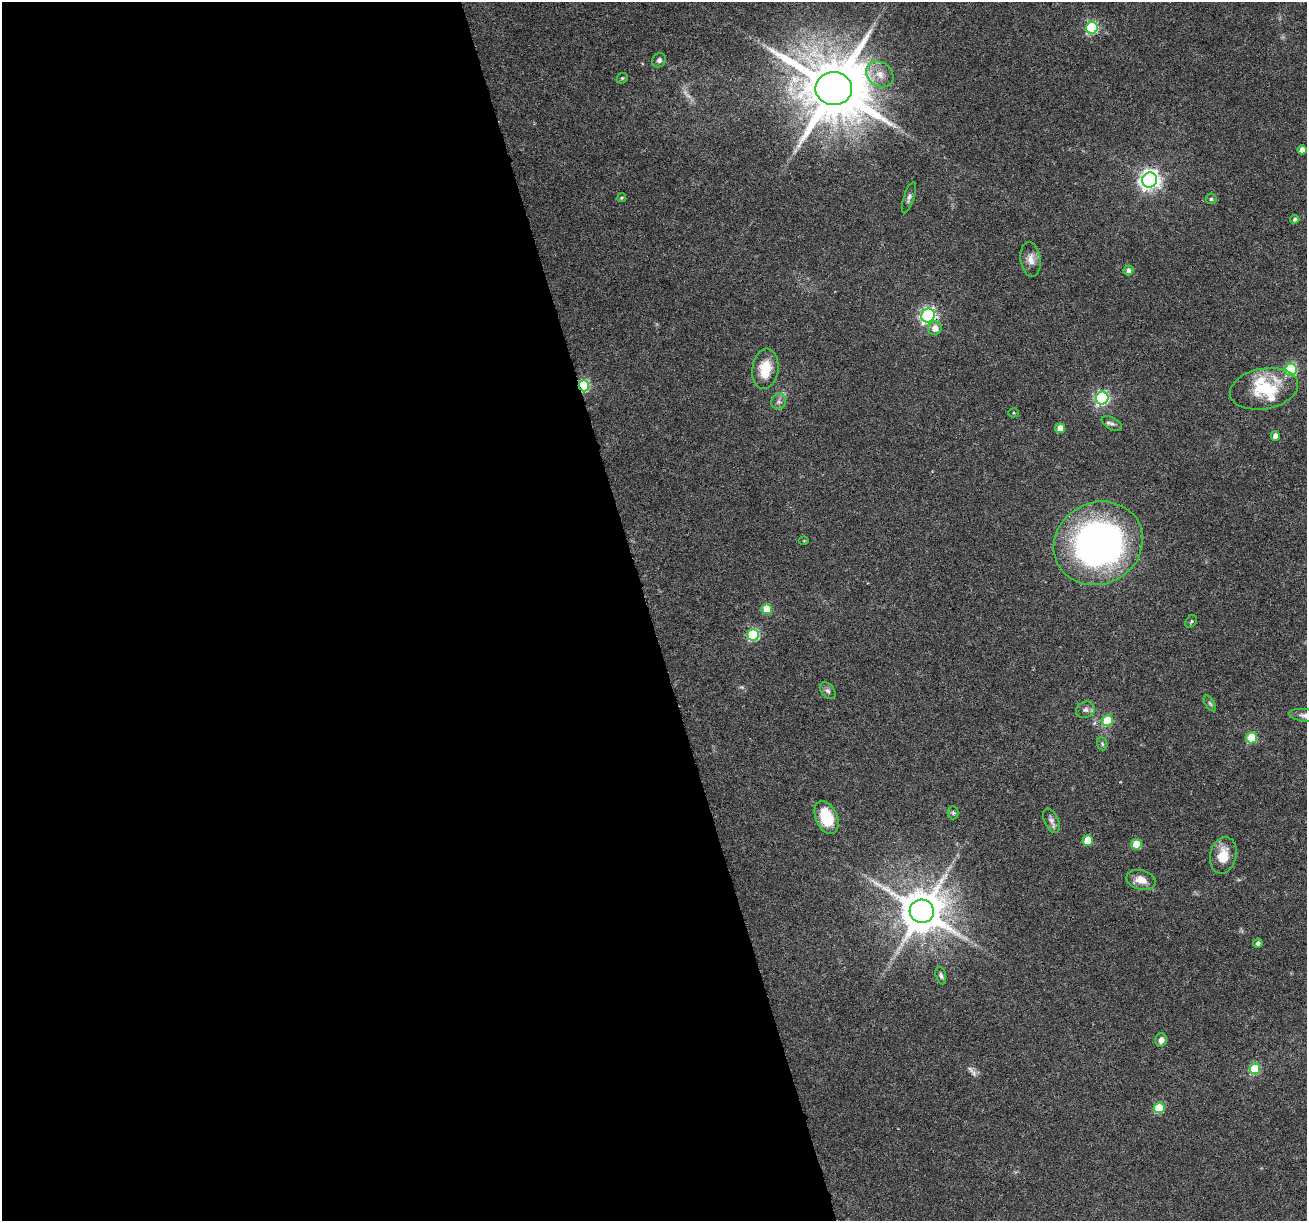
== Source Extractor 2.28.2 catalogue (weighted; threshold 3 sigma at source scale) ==
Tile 9 of 4 x 4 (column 1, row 3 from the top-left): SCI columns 1-1305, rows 1323-2541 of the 5220 x 5030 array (HDU 1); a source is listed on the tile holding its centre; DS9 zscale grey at full resolution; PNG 1309 x 1223 px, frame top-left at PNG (2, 2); each listed source drawn as its Kron ellipse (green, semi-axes under 4 px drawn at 4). Shown black and unused: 50% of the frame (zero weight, under 3 of 6 exposures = <1% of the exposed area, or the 3 px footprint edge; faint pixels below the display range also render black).
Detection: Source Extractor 2.28.2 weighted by HDU 2 'WHT'; one run over the whole footprint, this tile lists its part. Background 0.0385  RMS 0.0026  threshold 0.0106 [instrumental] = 3 sigma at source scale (4.09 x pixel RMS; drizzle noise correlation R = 1.36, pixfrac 0.8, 0.0396/0.0396 arcsec/px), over >= 5 px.
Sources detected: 56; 4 too faint to see at this stretch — neither listed nor drawn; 2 inside a brighter listed object's ellipse — not listed separately; the other 50 listed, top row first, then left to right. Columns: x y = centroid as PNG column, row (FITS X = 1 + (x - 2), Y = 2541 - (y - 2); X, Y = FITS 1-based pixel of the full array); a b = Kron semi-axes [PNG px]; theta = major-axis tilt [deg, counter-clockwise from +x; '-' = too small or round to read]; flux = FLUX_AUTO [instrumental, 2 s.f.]
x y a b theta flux
1092 28 6 6 - 27
659 60 7 6 - 0.79
880 74 15 12 -39 3
622 78 6 5 - 0.34
834 88 18 16 -6 2400
1302 150 4 4 - 1.6
1150 180 8 7 - 130
622 198 4 4 - 0.29
909 198 16 5 73 0.86
1211 199 5 5 - 0.42
1295 219 4 4 - 0.56
1031 259 17 10 -82 2.1
1128 270 5 4 - 0.82
928 315 7 6 - 63
935 328 7 6 - 2.3
765 369 20 13 83 5.9
1291 370 6 6 - 24
584 386 5 5 - 24
1264 389 34 20 10 13
1102 398 6 6 - 38
779 402 8 7 - 0.89
1013 413 5 4 - 0.27
1112 424 11 6 -27 0.74
1060 428 5 5 - 3
1275 436 5 4 - 1.3
804 541 5 3 - 0.21
1098 543 45 41 27 98
767 609 5 5 - 5.6
1191 621 7 5 51 0.44
753 635 6 6 - 22
828 691 9 6 -50 0.78
1210 703 9 4 -56 0.49
1085 710 9 8 - 0.95
1306 715 16 6 -7 1.4
1107 721 5 5 - 10
1252 738 5 5 - 11
1102 744 7 5 -69 0.43
953 813 6 5 - 0.41
826 817 17 11 -67 9.4
1051 821 13 7 -66 1.1
1088 840 5 5 - 5.9
1136 844 5 5 - 6.3
1223 855 18 13 78 4.7
1141 880 15 9 -14 2.8
922 911 12 11 - 1000
1258 943 5 4 - 0.84
941 976 9 5 -74 0.61
1161 1040 7 5 76 1.3
1255 1069 5 5 - 14
1159 1108 5 5 - 11
Overlapping masked pixels (flux is a lower limit): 1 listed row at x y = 584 386
Isophote crosses this tile's border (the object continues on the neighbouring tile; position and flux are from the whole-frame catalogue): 1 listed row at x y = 1306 715